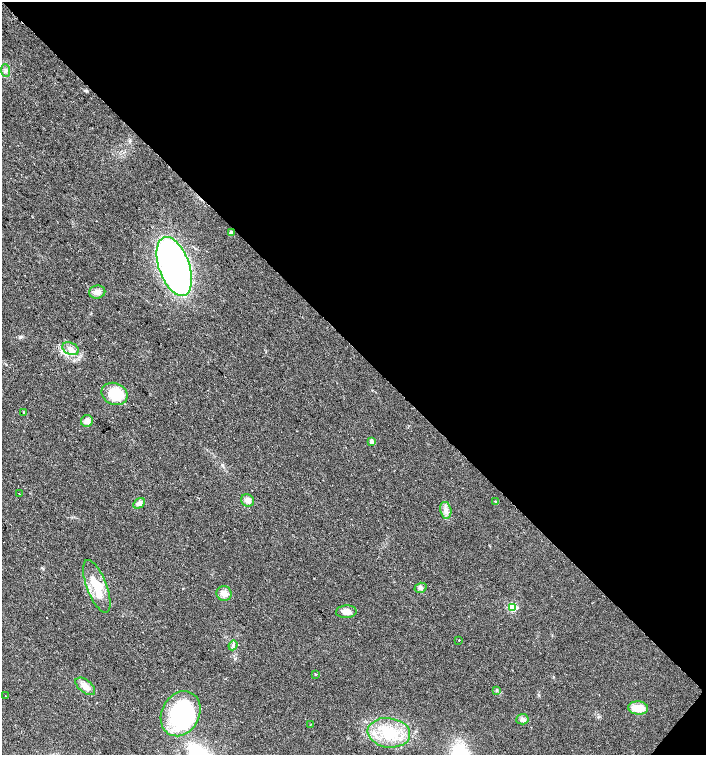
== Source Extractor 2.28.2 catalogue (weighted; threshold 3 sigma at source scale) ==
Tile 8 of 4 x 4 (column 4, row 2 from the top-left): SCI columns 4389-5796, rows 3013-4517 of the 6027 x 6021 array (HDU 1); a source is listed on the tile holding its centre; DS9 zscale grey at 2 x 2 block average (1 PNG px = mean of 2 x 2 image px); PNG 708 x 757 px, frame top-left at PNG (2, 2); each listed source drawn as its Kron ellipse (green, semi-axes under 4 px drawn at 4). Shown black and unused: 46% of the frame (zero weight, under 2 of 3 exposures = <1% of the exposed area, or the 3 px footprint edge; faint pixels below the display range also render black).
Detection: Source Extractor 2.28.2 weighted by HDU 2 'WHT'; one run over the whole footprint, this tile lists its part. Background 0.0392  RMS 0.008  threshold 0.0359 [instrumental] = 3 sigma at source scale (4.5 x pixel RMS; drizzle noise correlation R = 1.50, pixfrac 1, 0.0396/0.0396 arcsec/px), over >= 5 px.
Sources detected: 31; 1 inside a brighter listed object's ellipse — not listed separately; the other 30 listed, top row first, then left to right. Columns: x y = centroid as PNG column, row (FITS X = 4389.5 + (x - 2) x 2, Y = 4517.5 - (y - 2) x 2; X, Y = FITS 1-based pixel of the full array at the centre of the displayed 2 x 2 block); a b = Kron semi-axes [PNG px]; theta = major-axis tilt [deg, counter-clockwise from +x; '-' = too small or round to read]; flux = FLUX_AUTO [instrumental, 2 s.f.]
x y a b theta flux
6 71 6 4 -85 5
231 233 4 4 - 2.9
174 266 31 15 -70 680
97 292 8 6 11 9.2
70 349 9 6 -23 10
115 394 13 10 -22 54
24 412 4 3 - 1.9
87 421 6 6 - 10
372 442 3 2 - 19
19 494 2 2 - 0.67
248 500 6 6 - 9.6
495 502 3 2 - 1.2
139 503 6 4 28 5.4
446 510 8 5 -77 8.9
97 586 28 10 -69 44
420 588 6 5 - 4.6
224 593 7 7 - 12
512 607 3 3 - 120
346 612 10 6 4 15
459 640 2 2 - 1.2
233 645 5 3 - 3
316 674 2 2 - 1.7
85 686 11 6 -39 15
497 691 4 3 - 2.3
5 696 2 2 - 0.94
638 708 10 6 -5 33
181 714 23 18 62 260
522 719 6 5 - 5.6
311 724 2 2 - 0.85
389 733 21 14 -7 67
Diffuse or blended objects may show on this block-average render without a row.